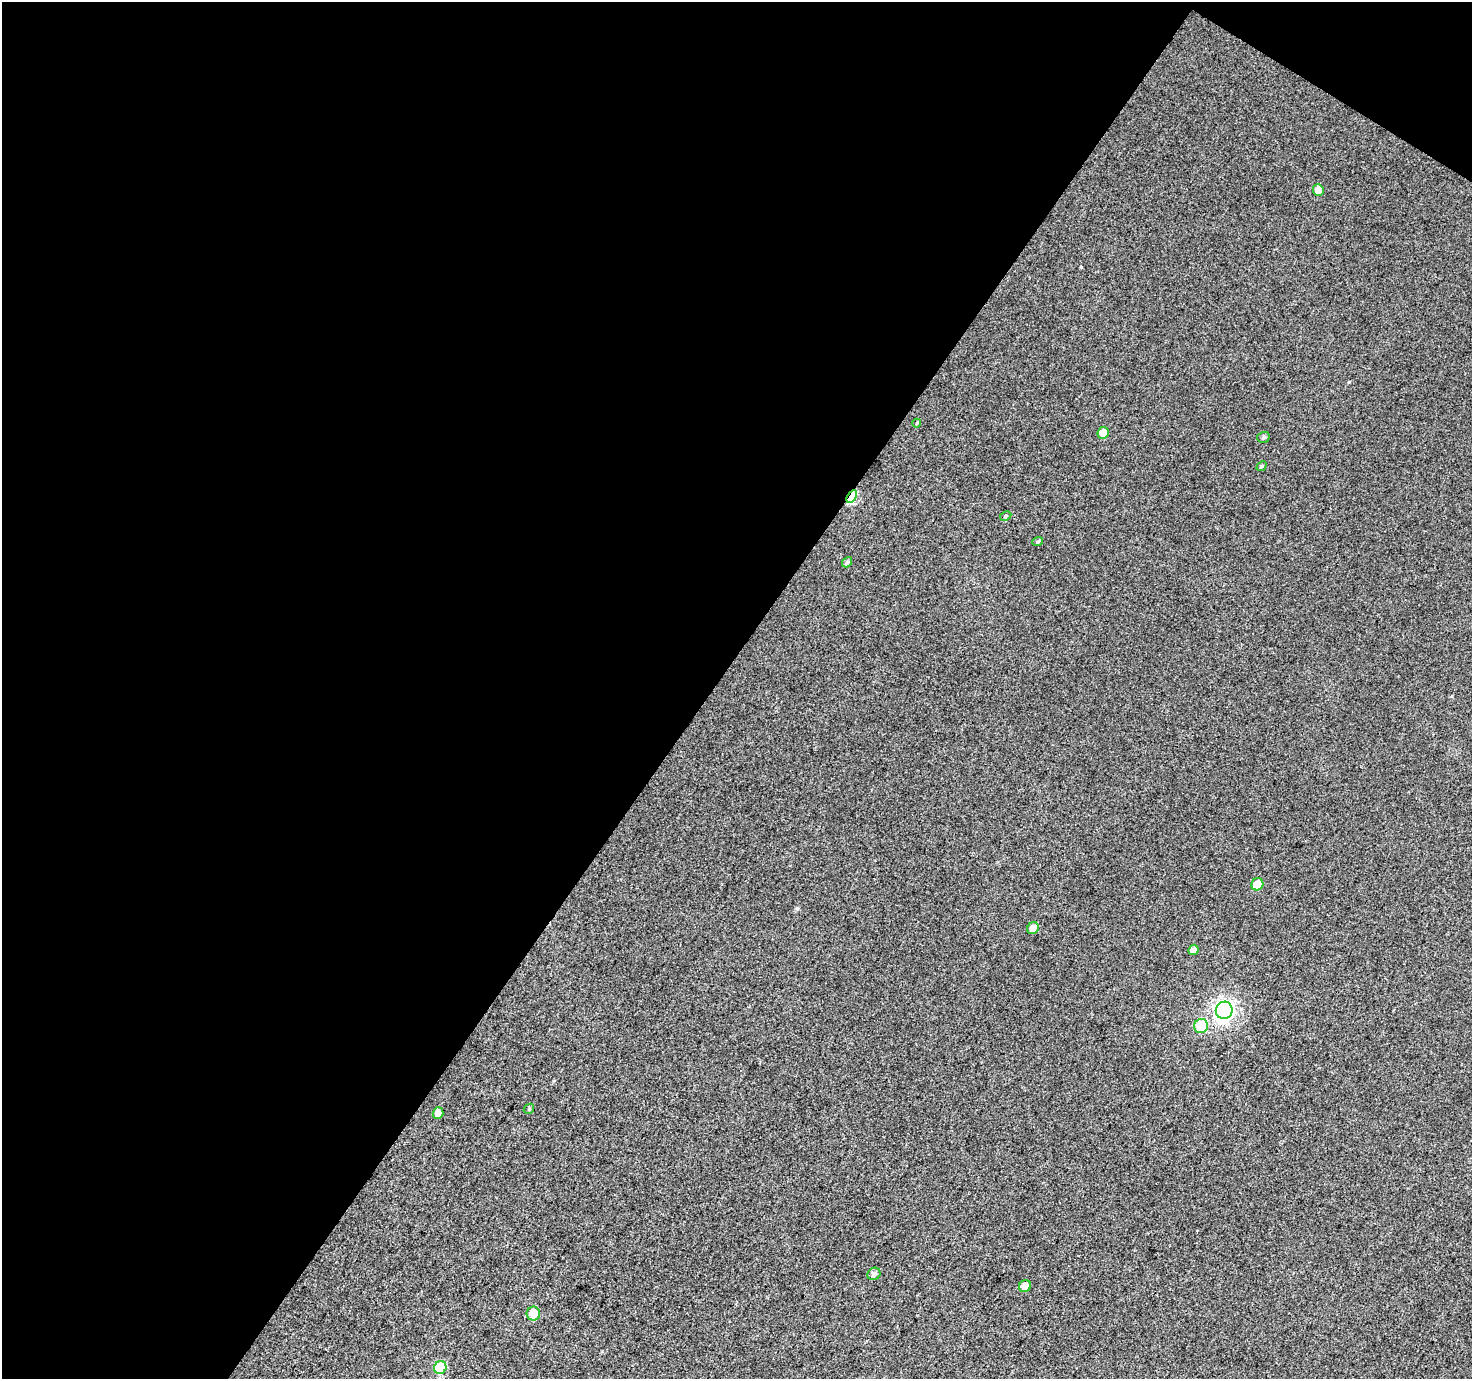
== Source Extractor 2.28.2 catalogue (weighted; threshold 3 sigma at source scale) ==
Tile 1 of 2 x 2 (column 1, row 1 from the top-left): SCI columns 2-1471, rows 1495-2871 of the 2941 x 2969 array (HDU 1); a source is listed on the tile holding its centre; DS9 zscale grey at full resolution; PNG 1474 x 1381 px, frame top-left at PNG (2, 2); each listed source drawn as its Kron ellipse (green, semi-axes under 4 px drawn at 4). Shown black and unused: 50% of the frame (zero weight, under 3 of 4 exposures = <1% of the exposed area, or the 3 px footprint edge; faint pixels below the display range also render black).
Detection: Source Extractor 2.28.2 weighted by HDU 2 'WHT'; one run over the whole footprint, this tile lists its part. Background 0.0273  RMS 0.011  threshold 0.0513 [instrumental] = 3 sigma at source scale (4.5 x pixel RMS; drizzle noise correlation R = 1.50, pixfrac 1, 0.0396/0.0396 arcsec/px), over >= 5 px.
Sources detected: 20; all 20 listed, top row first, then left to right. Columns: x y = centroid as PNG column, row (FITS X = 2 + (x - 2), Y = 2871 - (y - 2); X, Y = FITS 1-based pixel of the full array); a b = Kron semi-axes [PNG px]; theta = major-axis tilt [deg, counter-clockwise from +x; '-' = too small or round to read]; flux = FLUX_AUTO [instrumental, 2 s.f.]
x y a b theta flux
1318 190 6 5 - 8
917 423 4 3 - 0.87
1103 433 6 5 - 13
1263 437 6 5 - 2.2
1261 466 5 4 - 1.8
852 497 7 4 57 65
1006 516 6 4 28 1.9
1038 541 5 3 - 1.4
847 562 6 4 49 2.7
1257 884 6 5 - 19
1033 928 6 5 - 8.2
1193 950 5 5 - 6.2
1224 1010 9 8 - 440
1201 1026 7 7 - 32
529 1109 5 4 - 1.5
438 1113 6 5 - 7.8
874 1274 7 6 - 4.1
1025 1286 6 6 - 7.4
533 1314 7 6 - 15
440 1368 6 6 - 49
Overlapping masked pixels (flux is a lower limit): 1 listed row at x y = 852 497
Unlisted compact peaks at least as high as the median listed source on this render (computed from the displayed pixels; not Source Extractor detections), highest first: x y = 797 908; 1081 267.